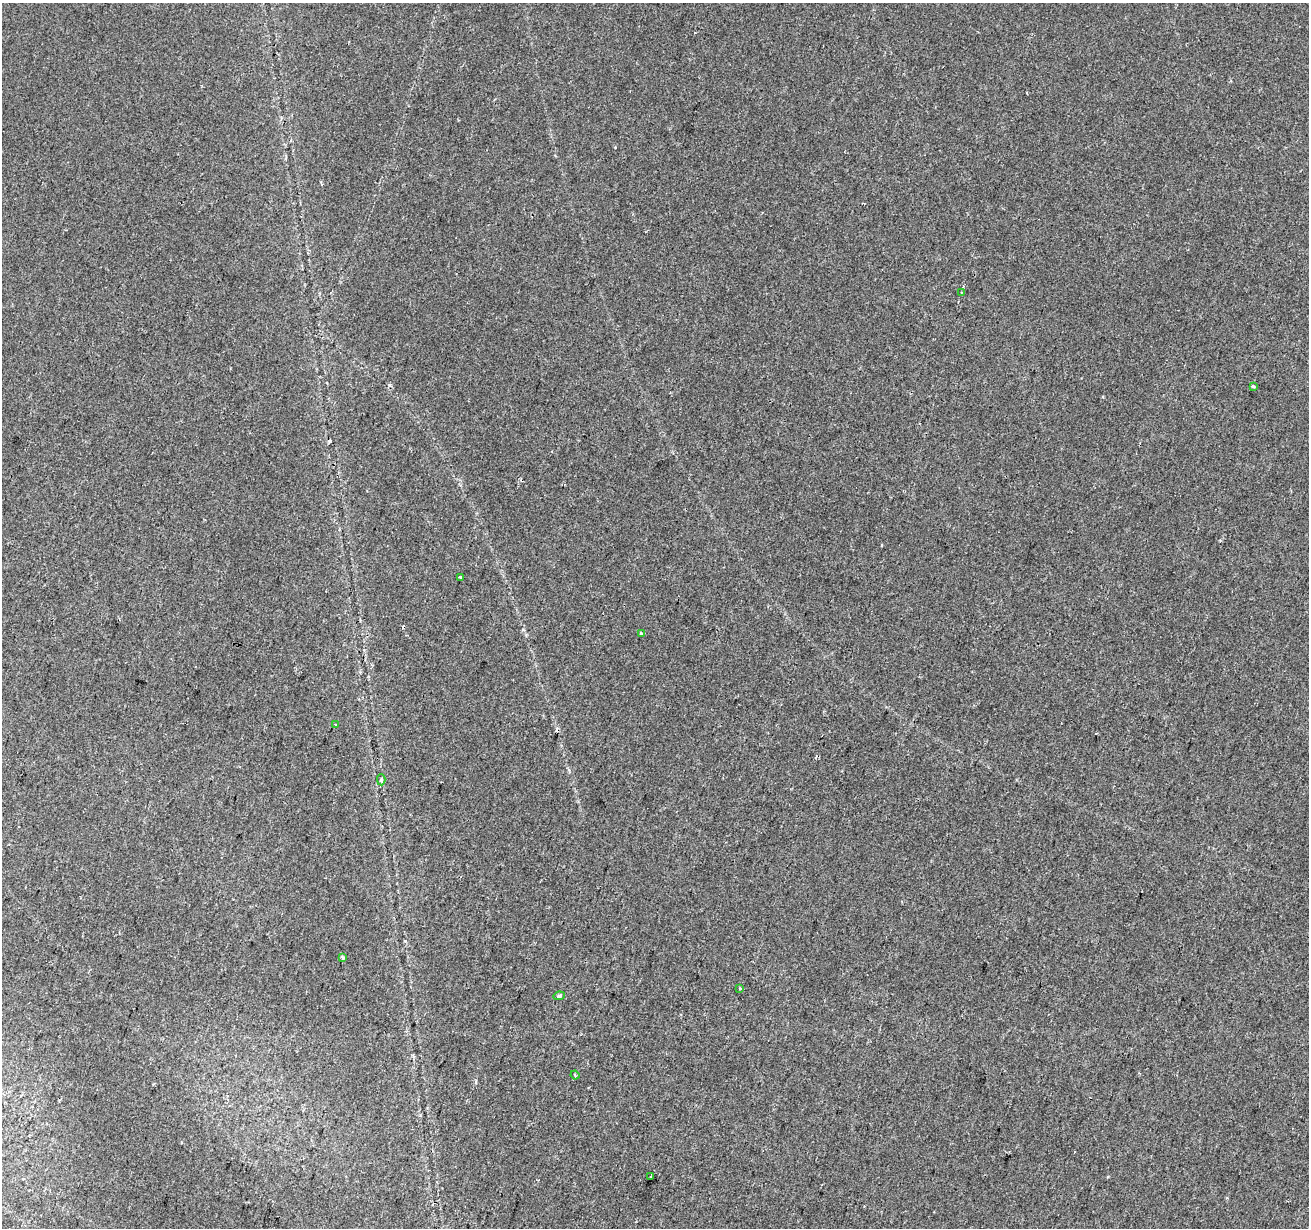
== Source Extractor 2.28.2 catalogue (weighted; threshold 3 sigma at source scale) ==
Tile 7 of 4 x 4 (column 3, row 2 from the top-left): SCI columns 2623-3929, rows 2741-3966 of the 5255 x 5425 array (HDU 1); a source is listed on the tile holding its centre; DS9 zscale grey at full resolution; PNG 1311 x 1230 px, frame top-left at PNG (2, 3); each listed source drawn as its Kron ellipse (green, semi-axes under 4 px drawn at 4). Shown black and unused: <1% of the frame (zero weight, under 2 of 3 exposures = <1% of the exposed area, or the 3 px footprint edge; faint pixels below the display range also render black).
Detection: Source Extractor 2.28.2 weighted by HDU 2 'WHT'; one run over the whole footprint, this tile lists its part. Background 0.0227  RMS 0.0036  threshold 0.0163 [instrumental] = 3 sigma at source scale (4.5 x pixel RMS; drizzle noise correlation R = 1.50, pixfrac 1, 0.0396/0.0396 arcsec/px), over >= 5 px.
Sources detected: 16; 5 cosmic-ray / hot-pixel residue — neither listed nor drawn; the other 11 listed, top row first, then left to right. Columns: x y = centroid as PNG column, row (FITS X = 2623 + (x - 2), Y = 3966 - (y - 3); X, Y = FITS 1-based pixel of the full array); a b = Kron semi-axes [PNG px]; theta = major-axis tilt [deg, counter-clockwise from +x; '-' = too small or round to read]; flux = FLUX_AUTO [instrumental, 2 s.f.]
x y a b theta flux
961 293 3 2 - 0.32
1253 386 3 3 - 1.4
460 577 3 3 - 0.95
641 633 4 3 - 0.96
336 725 3 3 - 0.95
381 780 5 4 - 0.6
343 958 4 3 - 1.2
740 988 3 3 - 0.81
559 996 6 4 8 0.58
575 1075 4 3 - 0.36
651 1176 2 2 - 0.41